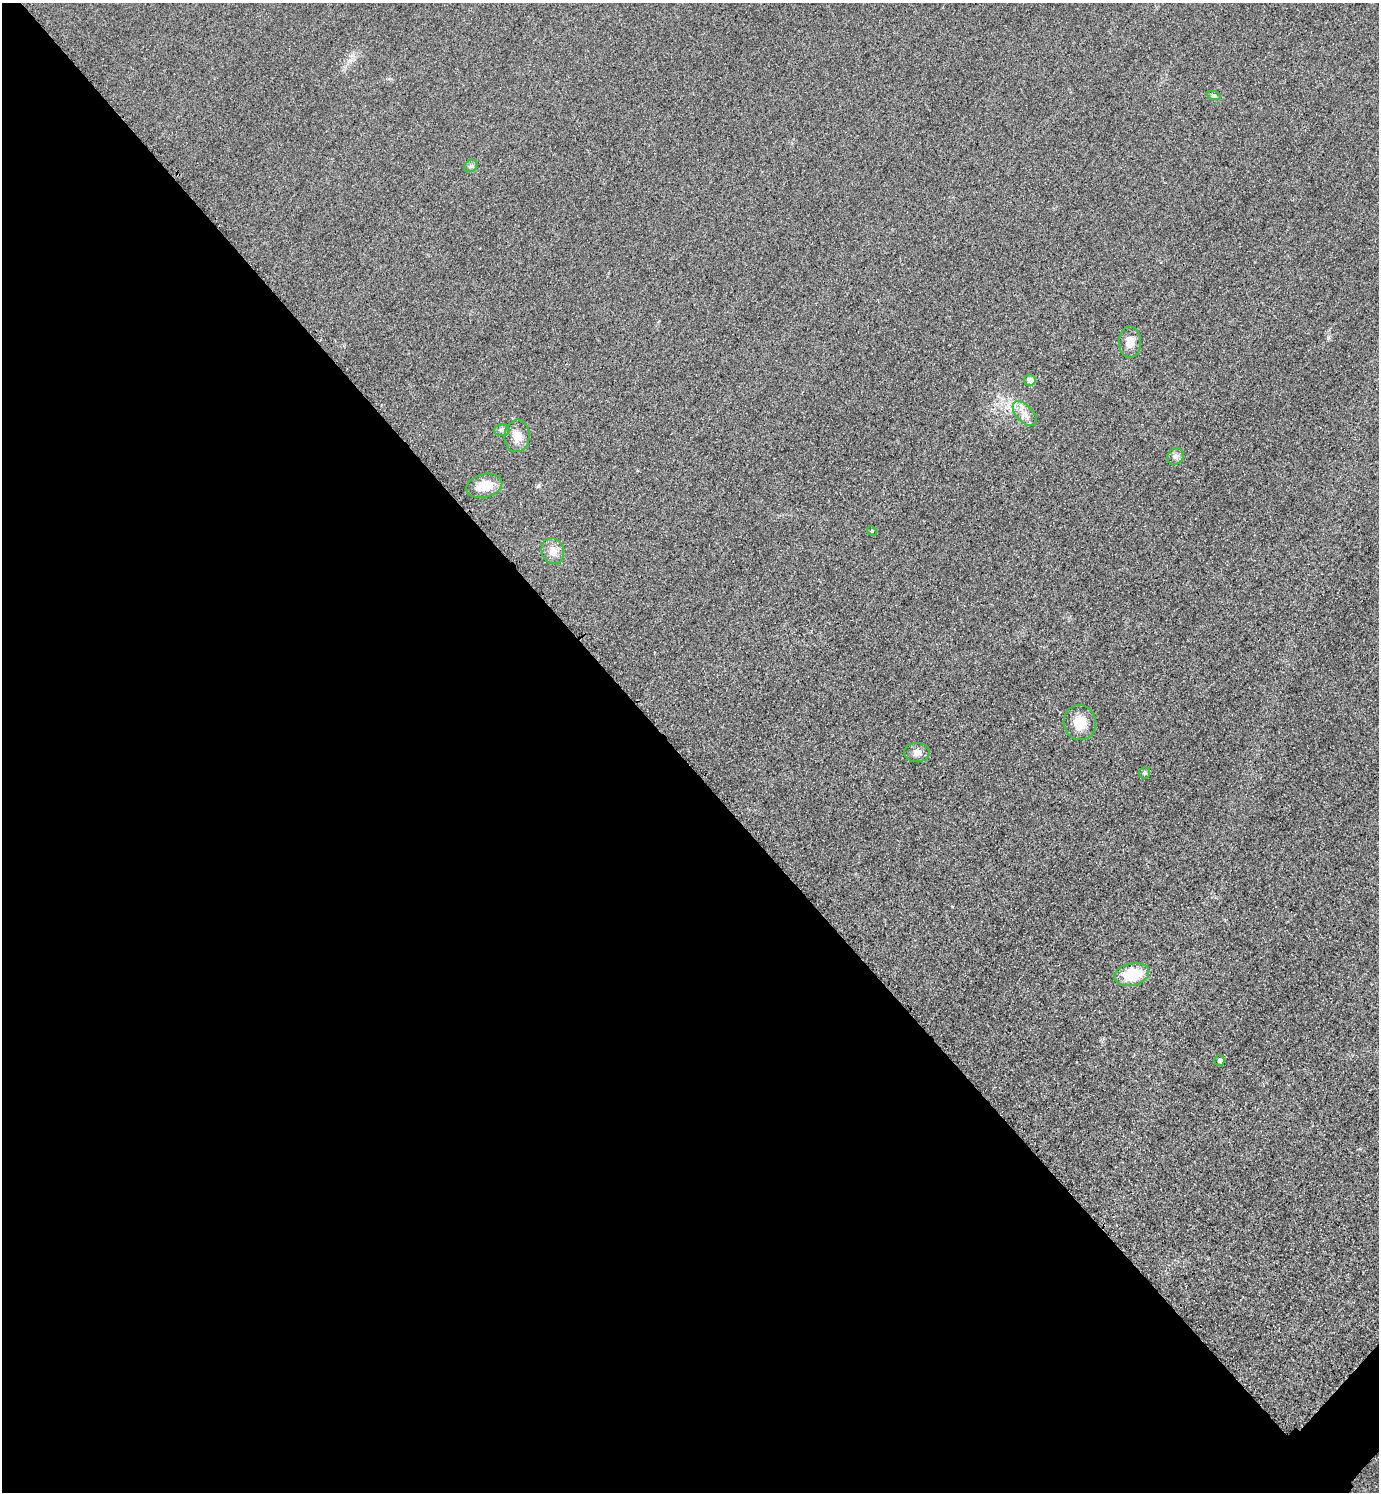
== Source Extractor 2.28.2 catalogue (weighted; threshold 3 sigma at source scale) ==
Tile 9 of 4 x 4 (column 1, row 3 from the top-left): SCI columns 327-1703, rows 1521-3010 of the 6019 x 6019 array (HDU 1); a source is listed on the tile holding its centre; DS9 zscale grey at full resolution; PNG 1381 x 1494 px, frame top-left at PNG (2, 3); each listed source drawn as its Kron ellipse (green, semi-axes under 4 px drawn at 4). Shown black and unused: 49% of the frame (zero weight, under 3 of 4 exposures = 3% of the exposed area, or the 3 px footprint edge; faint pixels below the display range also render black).
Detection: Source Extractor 2.28.2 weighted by HDU 2 'WHT'; one run over the whole footprint, this tile lists its part. Background 0.0756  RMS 0.017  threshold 0.0773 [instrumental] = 3 sigma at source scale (4.5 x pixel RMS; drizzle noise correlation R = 1.50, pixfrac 1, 0.05/0.05 arcsec/px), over >= 5 px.
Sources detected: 16; all 16 listed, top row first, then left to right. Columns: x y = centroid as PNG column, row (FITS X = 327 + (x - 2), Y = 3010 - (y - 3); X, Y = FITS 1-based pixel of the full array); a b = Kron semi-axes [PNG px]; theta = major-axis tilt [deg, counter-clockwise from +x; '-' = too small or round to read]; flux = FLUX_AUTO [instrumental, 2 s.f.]
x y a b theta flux
1214 96 7 4 -20 2.9
471 166 7 5 44 3.8
1130 342 16 11 89 18
1030 380 6 5 - 9.9
1025 414 15 8 -47 14
502 430 7 6 - 4
517 436 16 12 84 19
1175 456 8 8 - 6.6
484 486 18 11 15 28
872 531 5 4 - 1.7
553 551 13 11 -68 15
1080 722 17 16 - 29
917 752 13 9 0 10
1145 773 6 5 - 2.5
1132 974 18 11 14 54
1219 1060 5 5 - 4.6